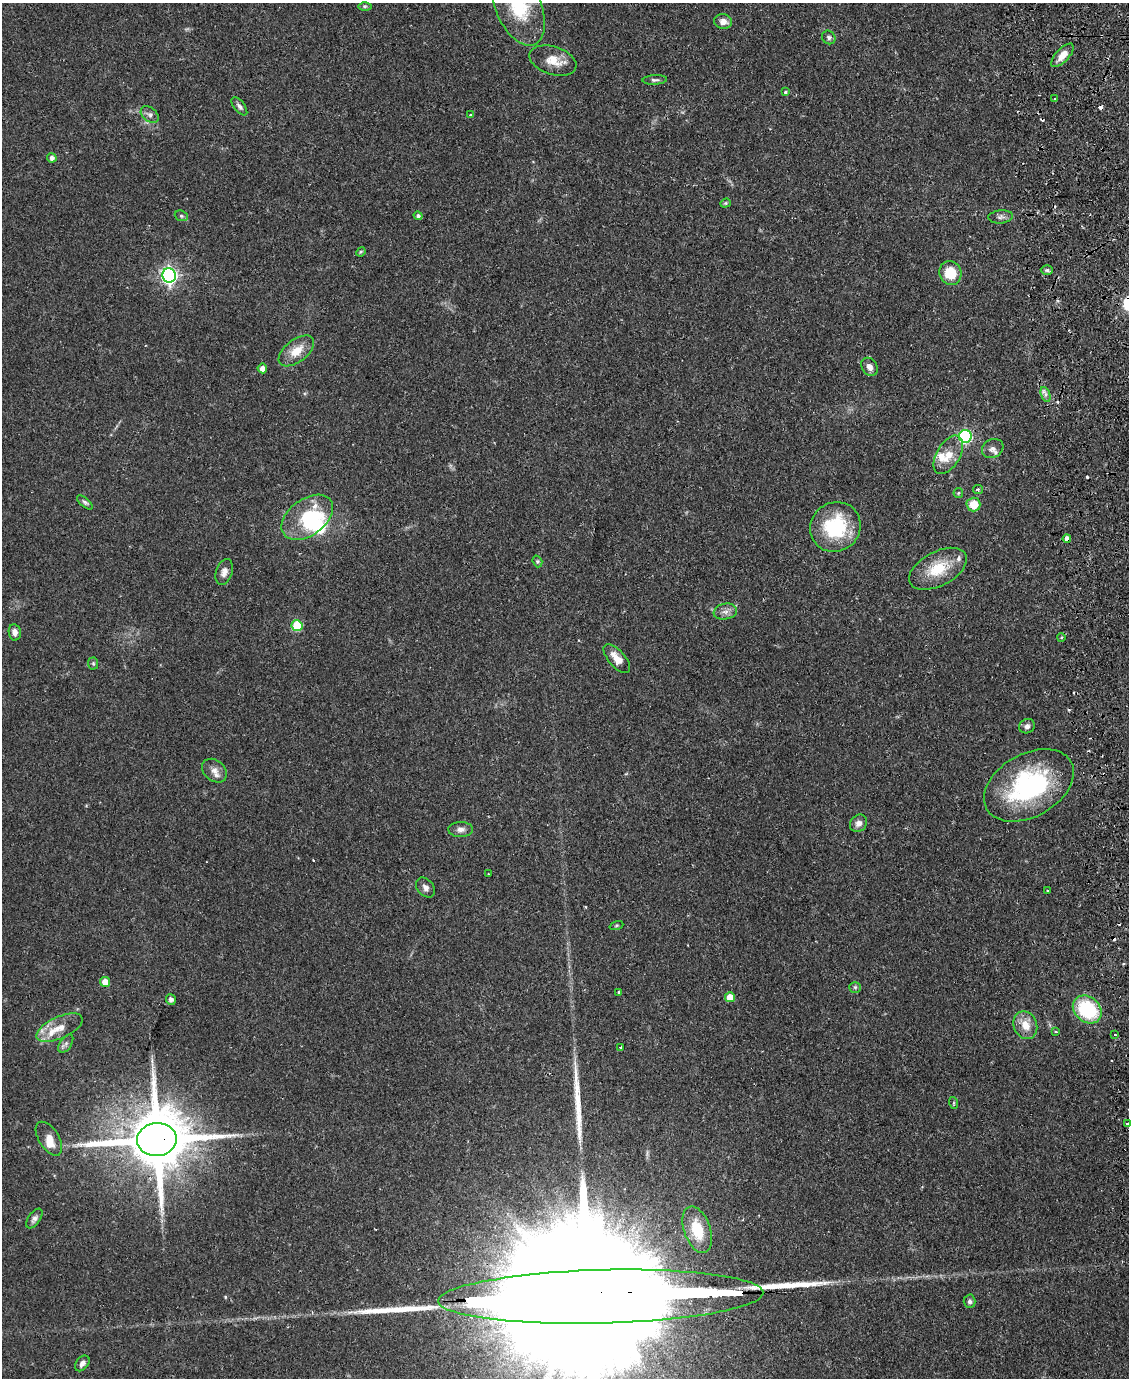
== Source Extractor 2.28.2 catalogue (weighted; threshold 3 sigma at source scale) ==
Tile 6 of 4 x 3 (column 2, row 2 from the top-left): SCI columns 1184-2310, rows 1510-2885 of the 4619 x 4496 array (HDU 1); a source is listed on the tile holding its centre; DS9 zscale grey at full resolution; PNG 1131 x 1380 px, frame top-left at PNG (2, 3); each listed source drawn as its Kron ellipse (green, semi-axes under 4 px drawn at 4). Shown black and unused: <1% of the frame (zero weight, under 2 of 3 exposures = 3% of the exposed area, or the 3 px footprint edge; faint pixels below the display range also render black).
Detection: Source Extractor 2.28.2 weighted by HDU 2 'WHT'; one run over the whole footprint, this tile lists its part. Background 0.0815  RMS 0.0057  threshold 0.0255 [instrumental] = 3 sigma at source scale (4.5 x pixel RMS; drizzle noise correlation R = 1.50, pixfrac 1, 0.05/0.05 arcsec/px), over >= 5 px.
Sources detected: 97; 5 inside a brighter object's white glare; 9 cosmic-ray / hot-pixel residue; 3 long thin detections or spike segments (spike, bleed or trail) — neither listed nor drawn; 6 inside a brighter listed object's ellipse — not listed separately; the other 74 listed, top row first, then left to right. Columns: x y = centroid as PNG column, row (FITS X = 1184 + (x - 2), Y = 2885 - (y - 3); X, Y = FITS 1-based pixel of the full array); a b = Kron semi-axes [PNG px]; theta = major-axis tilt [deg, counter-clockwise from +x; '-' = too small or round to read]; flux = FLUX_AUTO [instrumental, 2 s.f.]
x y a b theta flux
365 6 6 4 0 0.84
518 6 42 22 -67 34
723 22 9 7 -6 4.2
829 37 7 6 - 1.6
1062 55 15 6 48 6.3
553 61 24 14 -18 9.1
655 80 12 5 3 1.5
785 92 4 3 - 1
1054 99 3 3 - 1.4
239 106 11 5 -51 1.8
150 115 10 7 -40 2.4
471 115 4 4 - 0.52
52 158 5 4 - 2.1
725 203 5 4 - 0.73
181 216 7 5 -22 0.97
418 216 4 4 - 1.5
1001 217 12 6 5 2.1
361 252 5 4 - 0.69
1047 270 6 5 - 1.1
950 273 12 11 - 14
169 275 7 6 - 180
296 351 21 11 38 9.4
869 367 10 7 -57 3
262 368 5 4 - 3.1
1045 394 8 4 -72 1.7
965 436 6 6 - 82
993 448 11 9 28 2.8
948 455 21 11 60 9.4
978 490 5 4 - 0.77
958 493 5 4 - 0.61
85 502 9 4 -41 1.2
973 505 7 7 - 11
307 517 29 18 37 32
835 527 26 24 38 37
1067 539 4 4 - 2.8
537 561 6 4 -71 0.87
938 569 31 17 27 19
224 572 13 8 72 3.4
725 612 12 8 11 3
297 626 5 5 - 26
15 632 8 6 -80 2.9
1061 638 4 3 - 0.55
617 658 18 8 -49 6.4
93 663 6 5 - 0.84
1027 726 8 7 - 2.1
214 771 14 10 -38 4.2
1029 785 48 31 29 79
858 823 9 8 - 3.1
461 829 12 7 2 2.9
488 874 2 2 - 0.32
425 888 11 8 -50 2.4
1048 891 3 3 - 0.55
616 925 7 3 19 0.7
105 982 5 5 - 6.9
855 987 6 5 - 1
619 992 3 3 - 1.3
730 997 5 5 - 7.8
171 999 5 5 - 1.9
1087 1009 15 12 -42 39
1025 1025 14 11 -67 7.9
59 1028 25 11 24 8.7
1056 1032 4 3 - 0.74
1115 1035 2 2 - 0.73
66 1044 10 5 55 1.8
621 1047 3 3 - 0.82
954 1103 6 3 -72 0.68
1127 1123 3 2 - 0.89
49 1139 19 10 -57 6.3
157 1140 20 16 4 5600
34 1219 11 6 54 2.1
697 1230 24 13 -71 15
601 1297 163 27 1 100000
970 1301 7 6 - 1.5
82 1363 9 6 52 2.3
Overlapping masked pixels (flux is a lower limit): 3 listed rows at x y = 1067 539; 157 1140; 601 1297
Isophote crosses this tile's border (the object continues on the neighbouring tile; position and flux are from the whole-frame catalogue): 2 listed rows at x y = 518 6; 601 1297